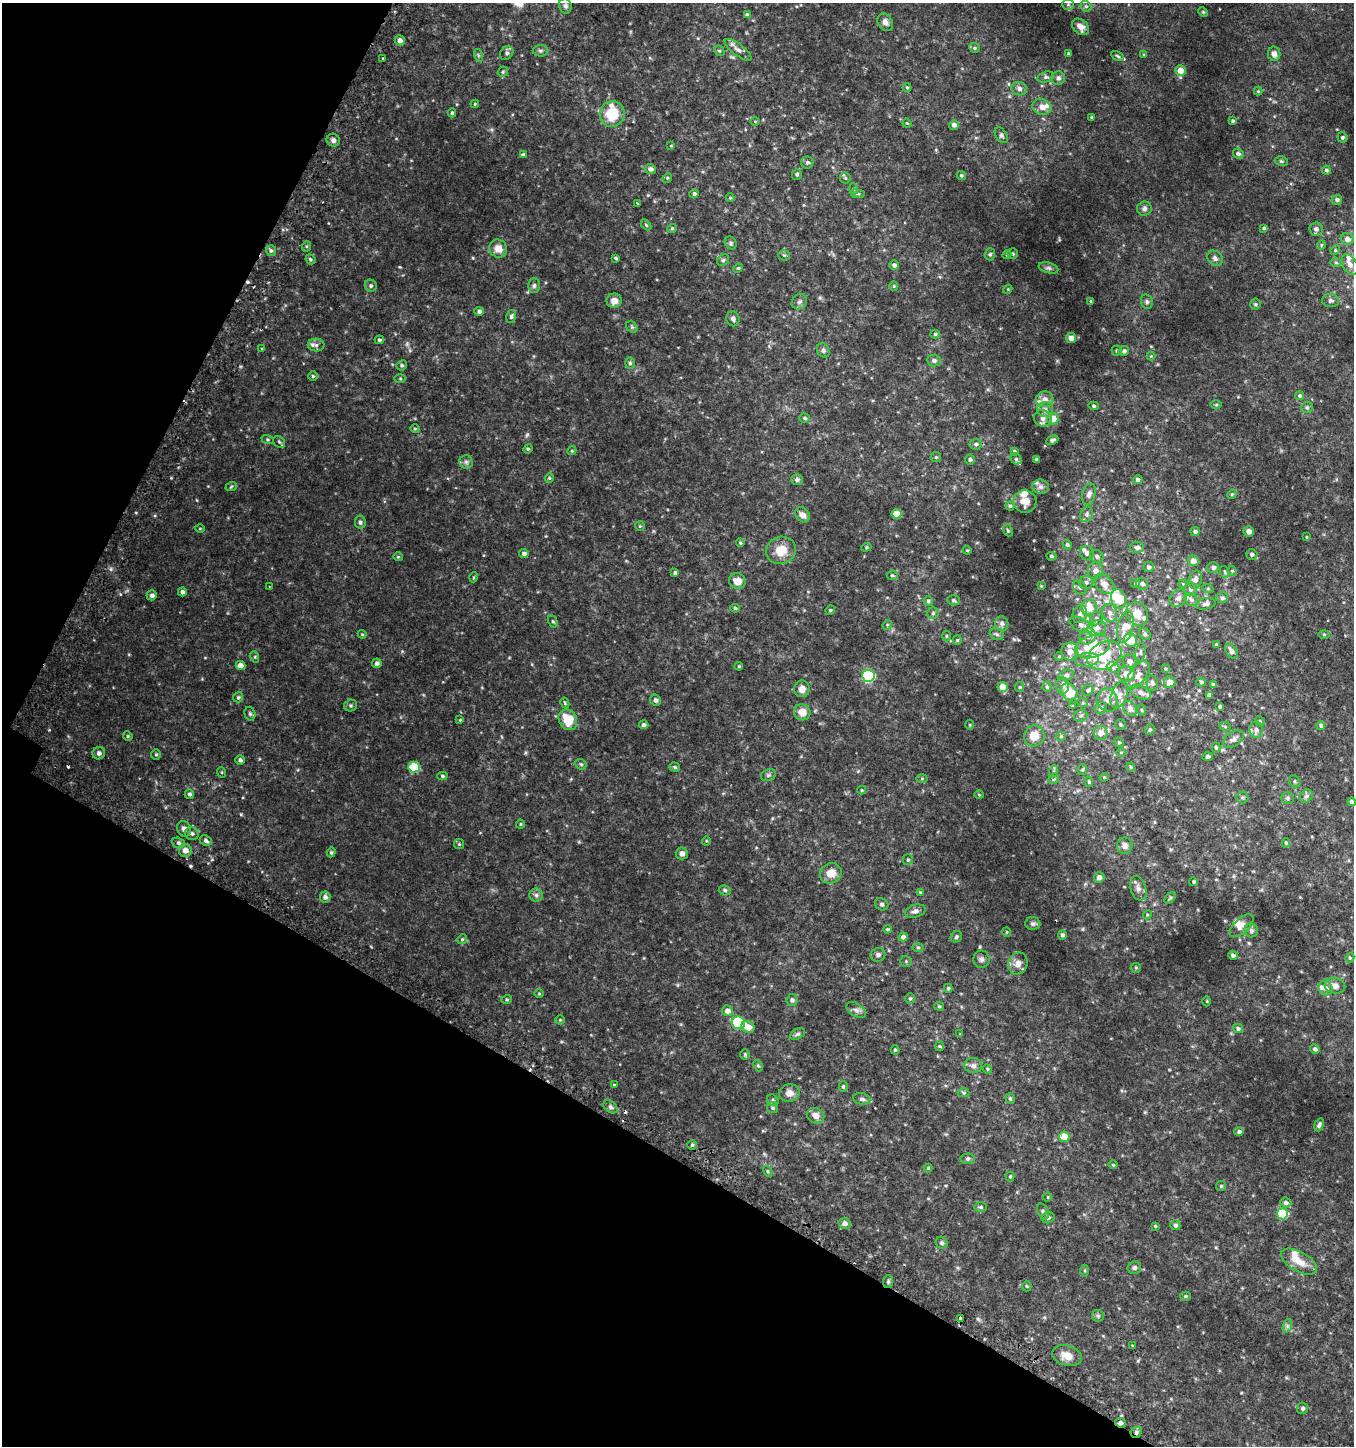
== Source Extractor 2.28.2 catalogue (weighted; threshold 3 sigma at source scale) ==
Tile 9 of 4 x 4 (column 1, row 3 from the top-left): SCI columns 254-1605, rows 1496-2939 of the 5982 x 5886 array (HDU 1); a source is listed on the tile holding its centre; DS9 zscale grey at full resolution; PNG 1356 x 1448 px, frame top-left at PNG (2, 3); each listed source drawn as its Kron ellipse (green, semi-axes under 4 px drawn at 4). Shown black and unused: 28% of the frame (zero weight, under 2 of 3 exposures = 3% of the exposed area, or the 3 px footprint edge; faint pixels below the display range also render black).
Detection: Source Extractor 2.28.2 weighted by HDU 2 'WHT'; one run over the whole footprint, this tile lists its part. Background 0.0535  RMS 0.008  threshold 0.036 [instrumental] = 3 sigma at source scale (4.5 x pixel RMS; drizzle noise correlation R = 1.50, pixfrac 1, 0.0396/0.0396 arcsec/px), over >= 5 px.
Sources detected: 448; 2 too faint to see at this stretch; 1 inside a brighter object's white glare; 6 cosmic-ray / hot-pixel residue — neither listed nor drawn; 26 inside a brighter listed object's ellipse — not listed separately; the other 413 listed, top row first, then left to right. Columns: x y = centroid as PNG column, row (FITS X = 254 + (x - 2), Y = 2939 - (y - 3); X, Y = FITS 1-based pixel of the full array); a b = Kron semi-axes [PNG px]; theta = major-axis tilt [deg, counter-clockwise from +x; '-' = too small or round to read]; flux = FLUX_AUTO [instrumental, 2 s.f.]
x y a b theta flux
1068 4 5 5 - 1.2
565 6 7 6 - 2
1086 6 6 5 - 1.2
1203 12 5 3 - 0.73
747 15 4 3 - 1.8
885 22 9 7 -56 3.5
1081 27 9 7 -41 4.8
400 41 5 5 - 3.5
974 48 5 4 - 1.1
738 50 16 5 -37 3.7
540 51 8 6 -1 1.6
719 51 6 4 -41 0.97
507 53 7 6 - 1.9
1068 53 3 3 - 0.95
1274 54 7 6 - 3.2
478 55 6 4 -72 0.99
1144 55 4 3 - 0.85
1118 56 7 4 -28 1.2
383 59 3 3 - 2.3
1180 70 5 5 - 8.6
503 72 5 4 - 1
1046 77 8 5 15 1.7
1058 78 6 6 - 2.7
907 87 4 4 - 0.8
1019 89 8 6 -20 2.8
1258 91 4 4 - 0.69
475 104 4 3 - 0.81
1042 107 9 8 - 5.3
452 113 4 4 - 1.1
612 114 13 12 - 22
1092 117 3 3 - 0.98
755 121 5 3 - 0.59
1233 121 3 3 - 1.2
907 123 5 3 - 0.68
954 125 5 4 - 3.2
1001 135 8 5 -56 1.6
1342 137 5 5 - 1.2
333 140 6 6 - 2.9
671 146 3 3 - 0.65
1238 154 5 5 - 1.7
523 155 4 3 - 1.6
1281 161 6 5 - 1.3
807 162 6 6 - 1.7
650 169 6 5 - 2.6
1326 170 4 4 - 1.5
797 174 5 5 - 1.1
961 175 5 4 - 1.2
667 178 5 4 - 0.89
845 178 5 5 - 1.2
854 189 5 3 - 0.82
694 194 5 4 - 1.6
857 194 7 3 -8 1.2
730 198 4 4 - 0.81
1337 200 5 5 - 2.1
638 204 3 3 - 3.6
1144 209 7 7 - 2.1
646 225 6 4 -45 0.9
672 228 4 4 - 0.8
1264 228 4 4 - 0.99
1316 229 7 6 - 3.5
1347 239 6 6 - 4.5
731 243 7 5 -55 1.5
1321 245 5 4 - 0.84
307 246 5 3 - 0.87
498 249 9 8 - 6.9
1335 250 5 4 - 0.84
271 251 5 5 - 1.5
990 254 6 5 - 1.3
1013 254 5 5 - 1.1
784 255 5 5 - 1.3
1007 255 5 4 - 0.85
616 258 3 3 - 1.1
1215 258 8 7 - 2.6
310 259 5 4 - 1.2
723 260 6 5 - 1.5
1336 262 6 4 -1 1.2
1350 264 11 7 -62 4.9
894 265 5 5 - 2.2
738 268 5 4 - 0.94
1048 268 10 5 -15 1.8
371 286 6 5 - 1.5
534 286 7 5 89 1.7
894 286 5 4 - 0.9
1008 289 4 3 - 0.65
1331 300 8 6 -10 2
614 301 7 7 - 5.2
1091 301 3 3 - 0.74
799 302 8 7 - 2.1
1147 302 7 5 -76 1.7
1255 304 5 5 - 1
479 311 5 4 - 2.2
511 316 7 4 79 1.6
733 319 7 6 - 2.2
632 327 6 5 - 1.2
935 334 5 4 - 1.2
1071 338 5 5 - 3.8
379 340 4 4 - 1.2
316 345 8 6 -4 2.3
262 349 4 4 - 0.62
823 350 7 6 - 1.7
1117 351 5 5 - 1.1
1124 351 5 5 - 1.9
1151 356 4 4 - 0.68
934 360 7 6 - 2
630 363 6 5 - 1.3
402 365 5 5 - 1.2
313 376 5 4 - 1.1
400 378 5 4 - 0.8
1299 396 4 4 - 1.1
1045 399 9 8 - 5.2
1216 405 5 4 - 0.83
1094 406 5 4 - 1.2
1307 407 6 5 - 1.3
1045 410 8 7 - 3.4
805 418 5 4 - 1.3
1043 418 9 8 - 4
1053 419 6 6 - 8
415 429 5 4 - 0.91
268 440 6 3 -19 0.82
1052 440 6 4 24 1.8
279 442 6 5 - 1.5
976 444 6 5 - 2
528 449 5 4 - 0.86
572 451 5 4 - 0.87
1014 451 4 3 - 1.3
936 457 5 5 - 0.99
970 459 5 5 - 1.5
1016 459 6 5 - 1.1
1037 459 3 3 - 1.2
466 462 6 6 - 2
549 478 4 4 - 0.8
797 479 6 5 - 2.3
1138 480 5 4 - 2.5
231 487 6 3 21 0.81
1041 487 8 7 - 2.8
1089 494 11 6 74 3.3
1232 494 5 4 - 0.72
1025 501 11 11 - 8.4
1010 506 4 4 - 0.99
897 514 5 5 - 11
1087 514 8 6 66 2.2
803 515 8 6 -46 4.2
360 522 6 5 - 1.6
640 526 5 5 - 0.82
200 528 5 3 - 0.63
1008 530 6 4 -68 0.96
1249 531 5 5 - 4.6
1195 532 4 4 - 1.5
1306 537 4 2 - 0.56
740 543 4 3 - 0.9
1067 545 5 4 - 1.2
866 547 5 4 - 0.93
1137 547 7 6 - 2.7
781 550 15 13 23 13
967 550 4 4 - 0.66
1087 553 7 6 - 2.9
524 554 4 4 - 2.3
1252 554 5 5 - 2
1051 556 5 4 - 1.1
1097 556 7 6 - 2
398 557 4 4 - 0.73
1193 561 5 5 - 5.1
1149 567 5 5 - 2.2
1213 568 6 5 - 2.3
1095 571 8 7 - 4.6
1232 571 5 4 - 0.91
1225 572 6 3 -71 1
675 573 4 3 - 1.4
892 575 5 4 - 1
474 577 5 3 - 0.68
1195 580 9 6 77 4
737 581 8 7 - 7
1086 582 7 6 - 2.5
1104 584 12 8 -43 6.4
1136 584 4 4 - 1.3
1142 584 6 5 - 2.3
1183 584 4 3 - 0.62
269 586 3 2 - 0.55
1041 586 4 4 - 0.58
1080 587 7 6 - 2.2
1190 589 7 6 - 2.2
1208 589 6 4 -19 0.85
182 592 4 4 - 2.1
152 595 5 5 - 2.4
1178 598 10 7 43 3.3
1222 598 6 5 - 1.6
1118 599 10 7 -75 19
954 600 6 5 - 1.3
1191 600 7 6 - 2.2
928 601 5 4 - 1.3
1206 604 10 5 11 2.8
1089 607 8 7 - 12
735 608 5 4 - 1.3
830 610 5 4 - 0.88
933 613 6 5 - 1.5
1110 613 9 7 -79 3.1
1080 614 9 7 71 3.2
1137 614 12 10 -59 10
1096 619 7 6 - 2
553 621 6 4 -61 1.1
1002 623 7 6 - 2.1
887 625 5 4 - 0.85
1081 625 13 6 -26 3.2
1125 627 16 8 78 12
1097 628 9 7 24 4.3
362 634 4 4 - 0.76
997 634 7 5 -21 1.5
1145 634 6 5 - 1.3
1324 634 5 3 - 0.73
946 636 5 3 - 0.81
1088 636 8 7 - 3.5
957 640 5 4 - 0.87
1130 640 7 6 - 15
1216 644 3 3 - 0.65
1092 646 18 11 16 23
1070 651 9 8 - 6.1
1231 651 8 5 -56 3.1
1140 652 9 5 81 1.8
1059 656 4 4 - 0.79
1105 656 18 13 26 22
255 657 6 3 -73 0.91
1087 660 12 6 6 3.7
1130 661 7 6 - 3.8
377 663 5 4 - 2.2
241 665 5 4 - 5.5
739 666 4 4 - 0.89
1113 668 7 4 -25 1.9
1165 669 3 3 - 0.69
1126 674 8 7 - 8.1
1066 675 7 5 15 1.9
1138 675 16 8 53 6.1
868 676 6 6 - 92
1170 682 6 5 - 7.8
1201 682 4 4 - 1.1
1152 683 8 5 -82 2
1213 684 4 3 - 1.1
1062 685 8 6 -77 2.7
1002 687 5 5 - 9.2
1020 687 5 4 - 0.84
1047 687 5 4 - 1.1
802 689 8 7 - 5
1088 690 6 5 - 1.4
1069 692 9 7 -52 16
1140 692 11 6 -24 3.3
1119 695 14 8 70 5.2
1210 695 4 4 - 2.5
238 697 5 5 - 1.2
655 700 5 5 - 2.5
1108 700 12 10 -66 5.3
565 703 5 3 - 0.92
1083 703 5 3 - 0.84
351 705 6 6 - 1.3
1072 706 4 3 - 0.66
1220 706 3 3 - 1.2
1101 708 6 5 - 2.4
1130 708 8 6 -57 3
1142 710 5 3 - 0.85
802 712 8 8 - 7.1
250 714 7 5 -75 1.3
1081 716 7 6 - 1.7
460 720 4 4 - 0.68
568 720 11 8 -62 17
1260 721 5 4 - 1
1120 724 5 5 - 1.1
644 725 4 4 - 1.8
970 725 5 3 - 0.75
1225 726 6 4 -21 0.89
1321 726 4 4 - 1.6
1150 730 5 5 - 1.1
1256 730 8 6 -86 2.7
1101 733 7 7 - 5.8
128 736 5 4 - 1
1034 736 11 10 - 9.4
1061 736 5 4 - 0.95
1233 739 11 7 35 3
1119 742 5 4 - 0.87
1216 747 5 4 - 1.2
1121 752 5 3 - 0.75
99 753 6 6 - 2.7
156 754 5 5 - 1.1
1207 757 5 4 - 1.8
240 760 5 4 - 2.1
581 764 6 5 - 1.1
414 767 6 5 - 29
675 767 5 4 - 1.2
1131 767 4 4 - 0.87
1082 770 5 4 - 1
1054 771 6 4 72 1.1
221 772 5 3 - 0.62
768 775 8 5 21 1.5
442 776 5 4 - 1.1
1104 777 4 4 - 0.83
922 778 5 3 - 0.75
1054 779 5 5 - 1.2
1295 781 6 5 - 1.3
1089 782 5 4 - 1.1
862 790 4 4 - 0.73
189 794 4 4 - 1.8
979 795 5 3 - 0.58
1306 796 7 5 45 1.9
1242 798 6 6 - 1.2
1288 798 6 5 - 1.4
1351 802 4 4 - 2.8
520 824 4 4 - 0.74
184 829 8 6 -63 2.9
192 834 7 6 - 2.1
206 841 6 5 - 1.9
706 841 4 4 - 0.71
178 843 6 5 - 1.6
1286 843 4 4 - 1
459 844 5 5 - 0.92
1125 846 8 8 - 4
185 850 6 6 - 5.4
331 852 5 4 - 1.1
682 853 6 6 - 3.4
908 860 5 5 - 1.1
831 873 11 10 - 8.3
1099 877 5 5 - 3.5
1194 882 4 4 - 1
1138 888 13 7 -74 4
725 890 6 5 - 1.5
920 892 4 3 - 0.68
536 895 6 6 - 2
325 897 5 5 - 2.7
1170 898 7 4 45 1
882 904 7 5 -34 1.7
915 911 10 6 16 3
1147 915 4 3 - 0.71
1033 924 7 6 - 1.6
1242 925 15 7 43 4.8
887 929 4 3 - 0.98
1251 930 7 6 - 2.2
1007 932 5 3 - 0.61
1062 935 4 4 - 1.9
903 937 4 4 - 3.2
956 937 6 5 - 1.3
462 939 5 4 - 0.99
918 947 6 4 0 0.98
878 955 7 7 - 2.2
1233 955 5 4 - 1.9
1350 958 4 4 - 0.87
981 959 8 8 - 2.6
906 961 5 5 - 1.1
1018 963 11 9 67 5.6
1136 968 5 5 - 0.9
1335 986 10 8 -13 4.5
948 988 4 4 - 1.2
1326 988 7 7 - 3.3
539 994 5 3 - 0.69
507 999 5 3 - 0.72
910 999 5 4 - 1.2
792 1000 6 5 - 2
1207 1001 5 3 - 0.76
939 1006 5 4 - 0.94
856 1010 11 6 -33 2.7
727 1011 5 5 - 4.3
560 1020 5 4 - 0.77
738 1023 6 6 - 74
748 1027 7 5 -25 6.1
1238 1028 5 4 - 1.8
798 1034 8 5 26 1.6
960 1034 4 4 - 0.55
939 1046 5 4 - 0.83
1315 1049 5 4 - 1.9
895 1050 4 4 - 0.95
745 1054 5 4 - 0.91
758 1066 6 4 -66 1
973 1066 9 7 -5 3
987 1069 5 4 - 0.85
614 1085 4 4 - 0.69
843 1087 5 4 - 1
789 1093 10 8 11 5.2
964 1093 6 4 -2 1
862 1099 8 6 -15 2.1
1010 1099 5 4 - 1.1
773 1100 6 5 - 1.2
610 1107 8 5 -40 1.9
772 1108 5 5 - 1.3
816 1116 9 7 -23 5.5
1319 1125 6 4 71 1.8
1239 1132 5 4 - 1.9
1064 1137 5 5 - 12
692 1145 4 4 - 1.1
968 1159 7 5 3 1.5
1113 1165 5 3 - 0.66
928 1168 4 4 - 0.91
768 1171 6 4 -57 0.93
1010 1177 5 4 - 0.95
1221 1186 5 5 - 0.95
1048 1197 4 3 - 0.6
1286 1203 5 5 - 2.8
981 1207 6 5 - 1.5
1043 1211 8 5 -63 1.7
1282 1214 5 5 - 39
1048 1218 6 5 - 2.3
845 1223 6 5 - 3.4
1175 1225 5 5 - 1.8
1155 1226 4 3 - 0.73
942 1243 6 5 - 1.5
1299 1262 20 9 -29 8.6
1134 1268 7 6 - 1.9
1085 1271 6 3 -90 0.89
888 1282 6 5 - 1.5
1027 1286 5 5 - 0.93
1185 1296 5 4 - 0.87
1098 1316 6 5 - 1.4
960 1318 3 3 - 12
1287 1326 7 4 72 1.5
1132 1346 4 3 - 0.85
1067 1356 15 10 -17 8.2
1303 1408 5 5 - 1.6
1120 1423 5 4 - 2.3
1136 1432 6 5 - 2
Overlapping masked pixels (flux is a lower limit): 3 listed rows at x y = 960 1318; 1120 1423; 1136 1432
Isophote crosses this tile's border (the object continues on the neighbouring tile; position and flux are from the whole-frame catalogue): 2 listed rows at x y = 1351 802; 1350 958
Unlisted compact peaks at least as high as the median listed source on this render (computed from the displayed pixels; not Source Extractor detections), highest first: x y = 473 258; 111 569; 241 814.